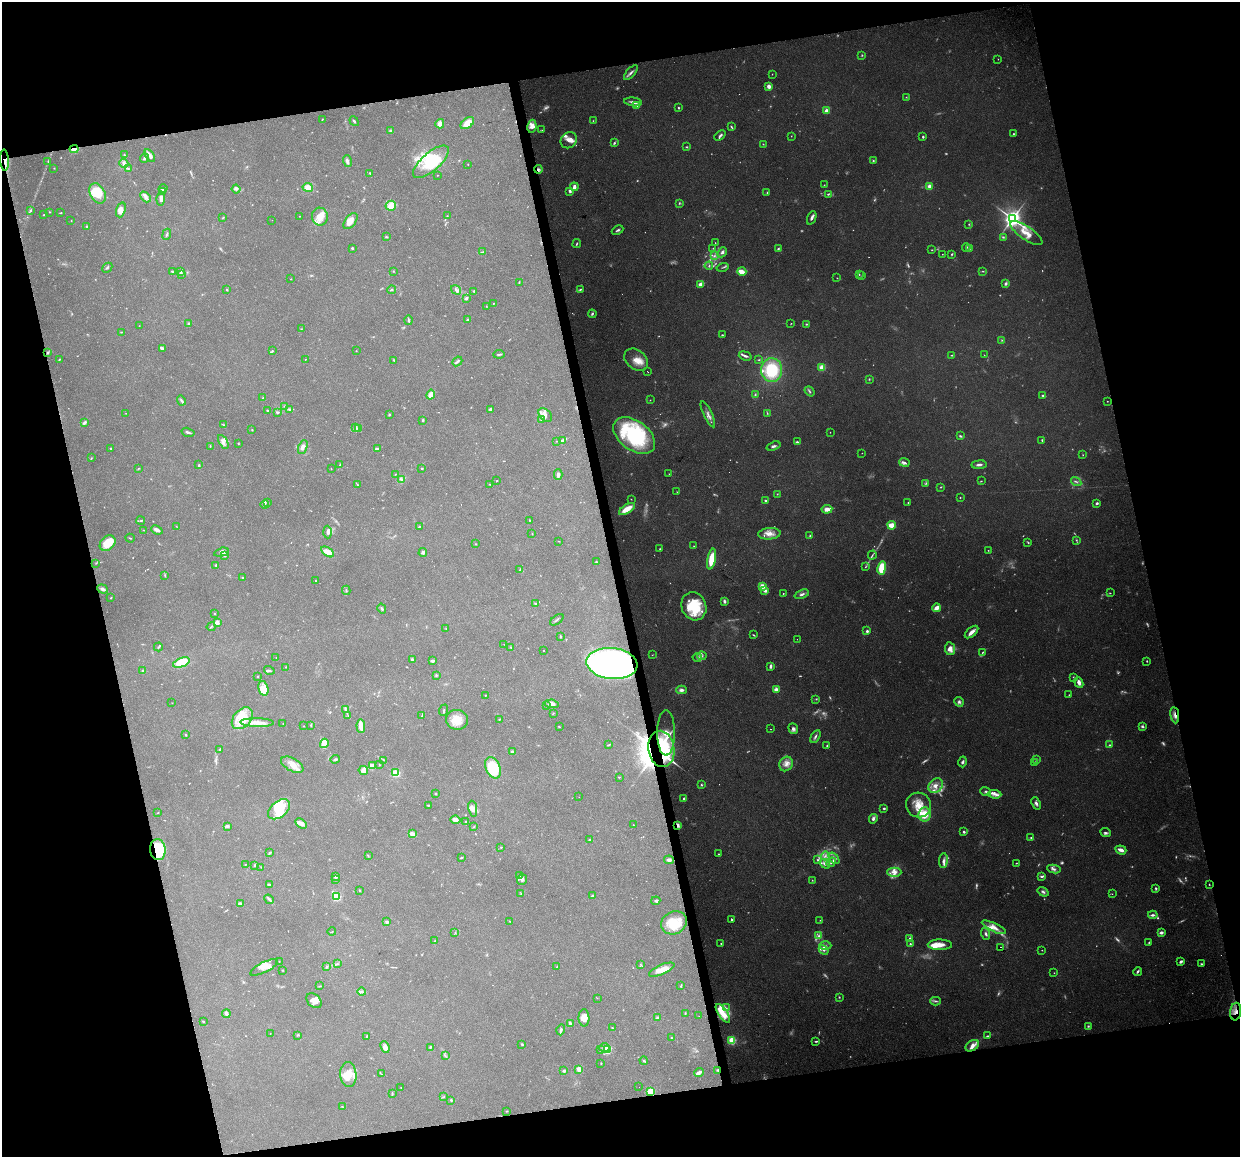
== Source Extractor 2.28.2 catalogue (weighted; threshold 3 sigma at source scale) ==
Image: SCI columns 1-4950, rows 82-4700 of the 4950 x 4733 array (HDU 1 of 3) = the unmasked area's bounding box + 8 px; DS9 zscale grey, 4 x 4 block average (1 PNG px = mean of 4 x 4 image px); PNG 1242 x 1159 px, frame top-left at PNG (2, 2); each listed source drawn as its Kron ellipse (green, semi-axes under 4 px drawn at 4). Shown black and unused: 27% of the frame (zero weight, under 2 of 3 exposures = <1% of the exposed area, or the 3 px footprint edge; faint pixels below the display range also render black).
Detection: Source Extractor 2.28.2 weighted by HDU 2 'WHT'. Background 0.15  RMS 0.0064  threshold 0.0286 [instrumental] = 3 sigma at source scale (4.5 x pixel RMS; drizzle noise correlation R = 1.50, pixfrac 1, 0.0396/0.0396 arcsec/px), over >= 5 px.
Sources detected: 937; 156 too faint to see at this stretch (4 x 4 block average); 11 inside a brighter object's white glare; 4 cosmic-ray / hot-pixel residue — neither listed nor drawn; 26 coinciding with a brighter row at this scale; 111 inside a brighter listed object's ellipse — not listed separately; of the other 629, all 500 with FLUX_AUTO >= 1.44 (the completeness limit of this list) listed and drawn (129 fainter detections not listed), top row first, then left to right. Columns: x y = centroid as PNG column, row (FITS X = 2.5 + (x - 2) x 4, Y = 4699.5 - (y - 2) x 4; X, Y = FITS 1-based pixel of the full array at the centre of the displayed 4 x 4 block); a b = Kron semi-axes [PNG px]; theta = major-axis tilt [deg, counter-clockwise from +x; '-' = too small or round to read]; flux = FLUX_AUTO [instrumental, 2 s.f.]
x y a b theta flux
862 55 2 2 - 3.5
998 59 2 2 - 1.4
631 73 9 3 48 14
772 74 2 2 - 1.5
769 86 2 2 - 34
906 97 2 2 - 2.2
633 102 9 3 -8 18
636 106 3 2 - 11
678 108 2 2 - 5.2
827 111 2 2 - 93
322 119 3 2 - 2.6
354 121 5 2 - 6.5
593 121 2 2 - 1.7
467 123 8 5 38 47
440 124 4 4 - 23
532 126 6 4 81 29
731 127 3 2 - 4.5
542 130 2 2 - 1.5
391 131 4 3 - 12
1013 134 2 2 - 3.6
720 136 6 2 41 11
791 136 2 2 - 1.7
923 137 2 2 - 6.5
569 140 9 7 40 32
614 143 3 3 - 5.7
763 144 2 2 - 2.5
687 147 3 2 - 3.6
74 149 4 2 - 46
125 155 2 2 - 1.8
150 155 7 2 -58 26
145 158 5 3 - 7.6
4 160 10 3 -86 20
347 161 6 3 -75 12
873 161 3 3 - 4
48 162 3 2 - 2.4
431 162 22 9 41 110
124 163 4 4 - 16
468 164 2 2 - 3.3
54 168 2 2 - 1.8
128 168 3 2 - 4.2
538 169 4 3 - 9.7
370 173 3 2 - 3.4
437 175 2 2 - 2
824 185 2 2 - 1.7
929 186 3 3 - 17
308 187 5 4 - 33
574 187 4 3 - 21
163 188 4 3 - 7
236 189 4 4 - 9.2
570 191 4 2 - 11
163 192 2 2 - 3.3
98 193 10 7 -62 81
767 193 2 2 - 1.5
828 194 4 2 - 4
145 197 6 3 -48 15
161 198 7 4 84 12
679 203 3 2 - 4.5
391 206 5 5 - 20
31 210 4 2 - 4.2
121 210 7 4 71 25
49 212 2 2 - 2.6
61 213 4 2 - 2.4
44 215 2 2 - 2.3
300 216 2 2 - 1.6
447 216 2 2 - 1.8
320 217 9 8 - 41
223 218 4 2 - 1.9
812 218 7 3 67 13
1012 218 4 3 - 2600
272 220 2 2 - 2
71 221 2 2 - 1.6
350 221 9 5 51 27
969 224 2 2 - 2.3
87 226 3 2 - 3.6
618 230 6 2 24 7.8
1026 233 19 6 -34 69
167 234 5 2 - 6.8
386 237 3 2 - 4.9
1003 237 4 2 - 5.1
715 243 2 2 - 2.3
577 244 4 2 - 4.6
966 247 4 2 - 6.1
352 248 2 2 - 6.9
713 248 2 2 - 2.1
970 248 2 2 - 3.9
778 249 3 2 - 4.9
932 250 2 2 - 2.9
483 252 3 2 - 3
722 252 5 4 - 13
942 254 2 2 - 1.8
952 254 3 2 - 4.3
714 256 3 3 - 6.9
709 266 4 2 - 4.5
723 267 6 2 14 5
107 268 5 2 - 5.5
172 271 3 2 - 3.4
393 271 2 2 - 2.2
983 271 3 2 - 3
180 272 3 3 - 5.9
742 272 4 3 - 47
182 274 4 2 - 3.5
859 274 2 2 - 3.3
862 276 2 2 - 2
837 278 2 2 - 1.9
291 279 2 2 - 2
519 282 3 2 - 2.6
701 284 4 2 - 36
1006 284 3 2 - 9.6
580 289 4 2 - 6.4
227 290 2 2 - 3.4
392 290 4 2 - 5
456 290 5 3 - 9.7
474 291 2 2 - 5.3
466 298 3 2 - 11
493 304 3 2 - 3.1
486 306 2 2 - 1.8
592 314 4 2 - 6.4
409 320 5 2 - 5.9
468 320 3 2 - 5.6
189 323 3 2 - 3.7
791 323 2 2 - 2.1
806 324 3 2 - 3.4
139 326 2 2 - 1.5
301 329 2 2 - 1.9
121 332 2 2 - 2
722 335 2 2 - 3.3
1002 340 3 2 - 2.8
162 348 3 2 - 10
272 351 3 2 - 3.6
356 351 2 2 - 1.7
48 353 4 2 - 4.4
499 354 5 2 - 5.7
952 355 4 2 - 3.4
984 355 2 2 - 1.8
745 356 6 2 -19 12
60 359 3 2 - 3
305 359 2 2 - 1.9
394 360 3 2 - 3.9
636 360 13 9 -38 55
759 360 3 2 - 3.1
457 361 5 2 - 8.5
822 367 2 2 - 190
772 370 12 10 88 230
648 371 2 2 - 3.4
869 379 2 2 - 3.6
809 391 5 2 - 5.7
431 395 5 3 - 27
755 395 3 2 - 4.4
1043 395 3 2 - 6.9
263 398 2 2 - 1.9
181 400 5 2 - 6.5
650 400 2 2 - 1.6
1107 401 2 2 - 3
284 406 2 2 - 2.4
289 409 4 3 - 6.9
490 409 3 3 - 7.9
268 410 2 2 - 3.7
277 412 4 2 - 6.7
126 413 2 2 - 1.7
767 413 4 2 - 3.3
389 414 3 3 - 3.6
708 414 14 2 -65 16
545 415 8 5 -43 28
423 420 2 2 - 5.3
541 420 3 2 - 4.3
84 423 3 2 - 16
224 425 3 2 - 4.2
355 427 2 2 - 1.8
358 429 3 2 - 4.8
252 430 3 2 - 2.5
188 432 6 2 -15 9.1
830 432 2 2 - 1.5
634 436 24 14 -36 560
960 436 3 2 - 5.1
562 440 3 2 - 6.8
1042 440 3 2 - 4.2
556 441 2 2 - 1.7
223 442 8 3 -60 18
797 442 3 2 - 6.3
238 444 2 2 - 1.8
210 446 2 2 - 2.5
773 446 7 3 20 11
303 447 7 4 68 18
111 448 2 2 - 2.5
377 448 4 3 - 6
862 453 2 2 - 1.8
1083 455 2 2 - 1.9
91 458 2 2 - 2.5
904 462 5 3 - 12
199 465 3 2 - 4.7
340 465 2 2 - 2.4
979 465 7 3 6 13
139 468 2 2 - 2.1
422 468 2 2 - 5.8
331 469 2 2 - 2
395 474 2 2 - 2.3
669 474 2 2 - 1.7
558 475 5 3 - 16
402 479 3 2 - 6
497 481 3 2 - 1.6
981 481 3 2 - 2.8
1076 482 5 2 - 6.1
926 483 4 2 - 3.6
490 484 2 2 - 1.9
357 485 2 2 - 2.6
941 487 2 2 - 3
677 492 2 2 - 1.8
777 494 2 2 - 2.5
960 497 2 2 - 2.2
631 499 2 2 - 1.7
765 500 2 2 - 11
267 502 3 2 - 3.6
908 503 2 2 - 2.8
1097 503 2 2 - 27
265 504 4 2 - 5.7
627 509 9 3 32 78
827 509 5 3 - 34
530 520 3 2 - 2.2
141 521 4 2 - 3.4
892 525 4 3 - 57
176 526 2 2 - 1.5
420 526 3 2 - 3
144 530 4 2 - 2.3
157 530 6 2 -23 16
327 532 6 4 -87 12
532 534 2 2 - 1.5
769 534 11 5 4 38
810 536 2 2 - 3.4
130 538 5 2 - 2.8
1076 540 3 2 - 3.8
559 541 2 2 - 1.6
1028 542 3 2 - 3.7
108 543 9 6 43 82
476 544 2 2 - 3.7
694 546 2 2 - 1.6
660 549 2 2 - 3.7
988 550 2 2 - 1.8
221 552 7 4 15 16
328 552 7 4 -33 50
423 552 4 2 - 9.3
872 555 4 2 - 5
225 556 3 2 - 5.4
712 559 10 3 78 120
596 562 3 2 - 4.1
96 563 3 2 - 1.9
216 566 2 2 - 3.3
865 567 3 2 - 3.6
882 568 7 4 81 99
520 570 2 2 - 2.4
165 575 3 2 - 3.4
243 578 3 2 - 4.4
315 581 2 2 - 1.6
762 586 4 3 - 34
102 589 6 3 -19 10
346 590 5 2 - 4.7
765 590 3 3 - 16
783 593 2 2 - 2.4
1110 593 3 2 - 2.5
802 594 7 3 21 14
111 598 3 2 - 2.4
724 601 4 3 - 9.1
535 603 3 2 - 2.8
694 606 14 12 -66 170
937 608 4 3 - 41
382 609 5 2 - 6
215 614 2 2 - 3.2
557 620 8 2 37 5.7
217 623 2 2 - 85
211 627 4 2 - 3
446 629 2 2 - 1.7
867 631 2 2 - 18
972 632 8 3 41 27
754 635 3 2 - 4
560 636 3 2 - 3.5
797 639 2 2 - 1.4
504 644 2 2 - 2.3
158 647 4 2 - 4.1
511 648 3 2 - 2.2
950 649 6 5 - 31
543 651 2 2 - 3.1
982 652 3 2 - 3.4
652 655 2 2 - 1.8
702 656 4 2 - 8
697 657 4 3 - 10
276 658 2 2 - 1.5
412 660 3 2 - 6
433 661 3 2 - 10
1147 661 2 2 - 3.1
181 662 8 4 23 98
612 663 25 15 -6 1400
771 666 3 2 - 11
286 667 2 2 - 1.9
269 670 5 2 - 4.9
143 671 3 3 - 3.9
437 675 3 2 - 2.6
257 676 2 2 - 2
1073 677 2 2 - 2
1079 682 6 3 -67 20
263 688 7 5 -75 30
776 689 4 3 - 18
682 690 5 3 - 14
486 695 2 2 - 2.2
1069 695 2 2 - 1.8
816 699 2 2 - 3.1
959 702 5 4 - 11
172 703 2 2 - 1.5
552 704 7 4 -8 27
547 706 3 2 - 2.8
345 709 2 2 - 2.7
444 710 5 2 - 4.2
553 713 2 2 - 1.9
422 715 3 2 - 2.5
1175 715 8 3 -82 18
348 716 2 2 - 1.9
242 718 12 8 47 78
499 719 2 2 - 3.1
457 720 11 10 - 70
257 723 16 4 -1 39
283 724 2 2 - 2.5
311 725 2 2 - 2.4
304 726 2 2 - 1.6
361 726 7 3 -86 35
1142 726 4 3 - 7.4
559 727 2 2 - 3.4
771 729 2 2 - 1.9
793 729 5 4 - 14
666 733 23 9 90 86
186 735 2 2 - 8.7
815 736 7 2 58 10
324 743 5 3 - 69
608 745 4 2 - 4.5
1110 745 2 2 - 3.9
827 746 3 2 - 3.9
220 749 3 2 - 3.7
661 749 18 13 -81 440
512 752 2 2 - 40
335 759 4 3 - 7
384 760 2 2 - 1.7
1036 760 2 2 - 9.9
963 762 5 3 - 8.7
1035 762 4 2 - 2.5
786 764 7 6 - 30
292 765 12 6 -28 37
379 765 2 2 - 2.2
372 766 4 3 - 21
493 768 11 7 -65 150
363 770 5 4 - 20
396 773 2 2 - 270
619 777 2 2 - 2
701 785 3 2 - 4.2
936 786 8 6 48 31
986 791 5 3 - 10
435 793 2 2 - 6
995 794 7 3 -6 16
579 797 2 2 - 1.5
684 798 2 2 - 9.1
1036 803 6 3 -67 13
429 805 4 2 - 3.7
918 805 12 12 - 71
884 808 2 2 - 7.4
279 809 12 8 40 67
473 809 8 4 -79 20
158 812 2 2 - 1.8
924 814 7 6 - 84
873 819 5 3 - 13
456 820 5 4 - 25
466 822 2 2 - 4.2
301 823 6 3 -32 24
633 825 2 2 - 2.6
678 825 4 3 - 10
228 827 3 2 - 5.1
474 827 2 2 - 2.5
964 832 2 2 - 9.5
1106 833 6 3 -23 7.7
412 834 4 3 - 26
1031 838 2 2 - 3.7
590 840 2 2 - 7.2
501 847 2 2 - 2
158 850 10 7 -83 260
1121 850 5 3 - 27
270 853 4 2 - 5.2
719 854 2 2 - 2.1
368 856 2 2 - 1.5
825 856 4 3 - 11
461 858 3 2 - 3.5
834 858 7 4 -52 15
669 860 5 3 - 14
817 860 4 2 - 6.6
943 861 7 3 84 15
831 862 5 2 - 7.6
1016 863 2 2 - 2.5
825 864 5 4 - 18
245 865 2 2 - 2.1
255 865 3 3 - 4.2
261 867 2 2 - 2
1054 869 6 3 -9 12
894 872 7 4 0 23
336 876 3 2 - 15
519 876 3 2 - 3.4
1042 876 4 2 - 7.3
335 879 4 2 - 4.6
522 879 5 5 - 12
812 880 2 2 - 2.7
269 884 3 2 - 3.8
1209 884 3 2 - 2.8
1156 888 4 2 - 6.2
360 891 3 2 - 3.2
1043 892 6 3 -35 11
521 894 3 2 - 2.3
1112 894 2 2 - 1.6
592 895 3 2 - 4.8
336 897 2 2 - 330
269 899 5 2 - 6.9
656 901 4 3 - 8.3
240 904 3 2 - 14
1153 915 5 2 - 12
732 919 3 2 - 5.8
820 920 2 2 - 2.6
509 921 3 2 - 1.6
387 922 3 2 - 8.2
674 923 13 11 28 90
994 927 13 4 -25 36
332 932 4 2 - 2
1161 932 3 2 - 13
455 933 2 2 - 1.8
986 934 6 3 -71 9.8
819 936 3 2 - 6.4
910 938 3 2 - 5.3
435 941 2 2 - 1.7
1149 942 2 2 - 3.7
721 943 2 2 - 3.2
910 944 2 2 - 4.9
940 945 12 5 0 36
825 946 6 4 1 11
1001 947 2 2 - 11
824 950 5 3 - 8.9
1042 950 2 2 - 1.8
279 961 2 2 - 2
1181 962 2 2 - 16
337 964 3 2 - 2.9
1202 964 3 2 - 6.2
641 965 3 2 - 2.6
264 967 15 5 27 34
327 967 3 2 - 4.9
557 967 4 2 - 5.2
282 970 2 2 - 2.2
662 970 14 5 24 44
1138 971 4 2 - 6.6
1054 973 2 2 - 1.6
319 986 3 2 - 3
681 986 4 2 - 3.7
361 992 4 3 - 8.2
839 997 2 2 - 4.2
597 998 2 2 - 1.5
314 1001 8 6 -43 30
936 1001 5 2 - 7.7
726 1008 3 3 - 7
1236 1012 9 5 82 27
685 1013 2 2 - 1.9
723 1013 11 4 -56 70
226 1014 4 2 - 23
699 1016 2 2 - 9.7
584 1018 8 5 -88 29
657 1018 2 2 - 10
203 1021 3 2 - 3
570 1023 3 2 - 14
1088 1026 3 3 - 4.6
612 1028 4 2 - 2.9
561 1030 5 2 - 13
270 1033 2 2 - 1.9
298 1035 3 2 - 5.3
367 1036 3 2 - 5.6
987 1036 4 2 - 5.2
671 1038 3 2 - 2.5
732 1040 2 2 - 290
816 1041 4 2 - 5.1
522 1044 3 2 - 4.2
972 1046 7 5 33 26
385 1047 6 4 -67 19
430 1047 3 2 - 6.1
604 1048 5 3 - 10
607 1049 3 3 - 97
601 1050 2 2 - 2.7
445 1056 2 2 - 2.1
644 1061 4 2 - 5.6
601 1063 2 2 - 2.8
579 1069 3 2 - 38
718 1070 3 2 - 4.5
564 1071 2 2 - 12
699 1072 5 3 - 18
381 1074 2 2 - 1.8
348 1075 12 8 -86 59
639 1087 2 2 - 1.5
401 1088 3 2 - 1.5
650 1092 2 2 - 290
392 1093 4 2 - 3.7
444 1097 2 2 - 1.8
451 1100 3 2 - 4.3
342 1107 2 2 - 1.5
507 1111 3 2 - 2.8
Overlapping masked pixels (flux is a lower limit): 11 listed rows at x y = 74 149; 4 160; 538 169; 612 663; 1175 715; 661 749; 678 825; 158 850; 1236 1012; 718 1070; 650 1092
Diffuse or blended objects may show on this block-average render without a row.